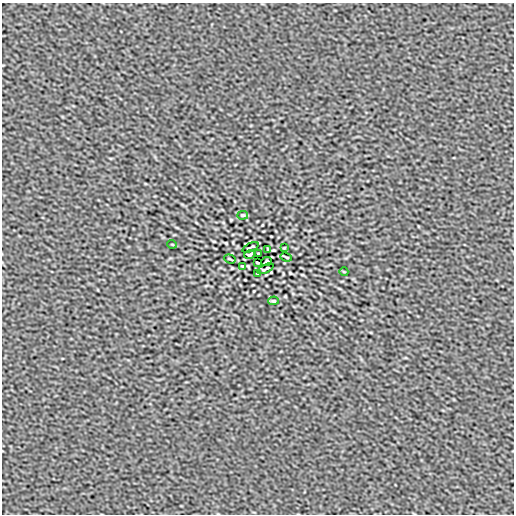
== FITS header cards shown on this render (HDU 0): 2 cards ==
NAXIS1  =                  512
NAXIS2  =                  512

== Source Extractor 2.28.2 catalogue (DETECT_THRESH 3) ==
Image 512 x 512 px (HDU 0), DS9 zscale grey, 1 PNG px = 1 image px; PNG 516 x 516 px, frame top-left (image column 1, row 512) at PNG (2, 3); each listed source drawn as its Kron ellipse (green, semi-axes under 4 px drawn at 4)
Background 1.10e-06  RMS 2.1e-04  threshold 6.22e-04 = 3 sigma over >= 5 px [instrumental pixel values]
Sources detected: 16; all 16 listed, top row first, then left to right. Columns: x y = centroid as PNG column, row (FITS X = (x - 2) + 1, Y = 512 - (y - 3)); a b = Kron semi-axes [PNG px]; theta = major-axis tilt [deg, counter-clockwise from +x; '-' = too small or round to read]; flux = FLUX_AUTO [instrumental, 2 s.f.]
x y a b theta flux
243 215 5 3 - 0.017
172 244 5 3 - 0.01
250 247 9 2 25 0.013
284 248 3 2 - 0.01
268 250 4 2 - 0.012
259 253 3 2 - 0.016
250 254 5 3 - 0.019
286 257 6 2 -20 0.016
230 259 6 2 -20 0.016
266 262 5 3 - 0.018
257 263 3 2 - 0.016
242 266 3 2 - 0.012
266 269 9 2 25 0.013
344 272 4 3 - 0.01
258 273 3 2 - 0.012
273 301 5 3 - 0.017